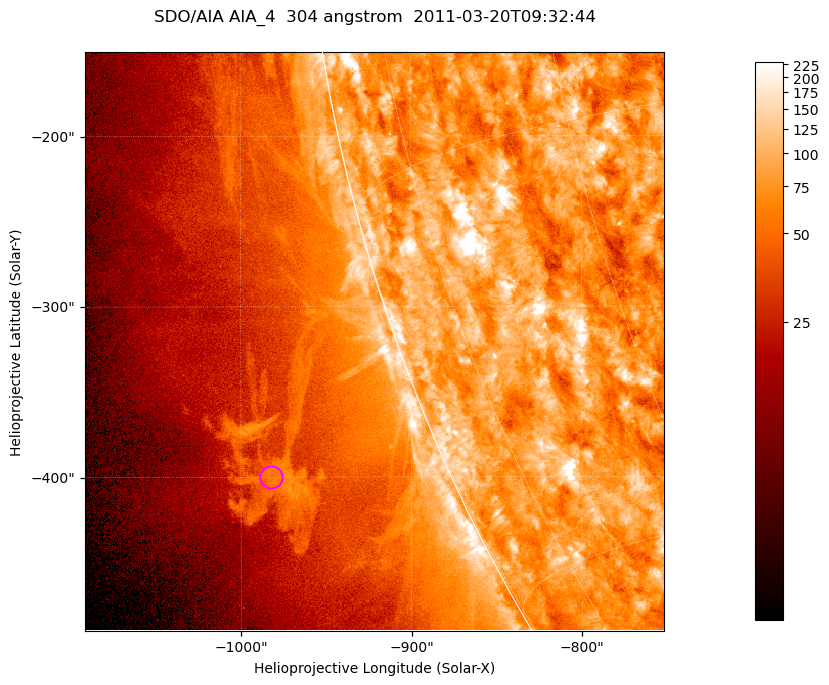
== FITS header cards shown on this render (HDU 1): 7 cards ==
TELESCOP= 'SDO/AIA '           / For AIA: SDO/AIA
INSTRUME= 'AIA_4   '           / For AIA: AIA_ATA1, AIA_ATA2, AIA_ATA3 or AIA_AT
WAVELNTH=                  304 / [angstrom] Wavelength
WAVEUNIT= 'angstrom'           / Wavelength unit: angstrom
DATE-OBS= '2011-03-20T09:32:44.123' / [ISO] Date when observation started; ISO 8
CTYPE1  = 'HPLN-TAN'           / CTYPE1; Typically HPLN
CTYPE2  = 'HPLT-TAN'           / CTYPE2; Typically HPLT

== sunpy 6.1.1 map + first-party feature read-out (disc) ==
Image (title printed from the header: SDO/AIA AIA_4  304 angstrom  2011-03-20T09:32:44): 566 x 566 px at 0.6 arcsec/px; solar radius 964 arcsec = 1605 px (partial field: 1.8% of the solar disc is inside the frame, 45% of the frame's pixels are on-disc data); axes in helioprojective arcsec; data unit not stated in the header (colour bar unlabelled)
Orientation: roll -0.132 deg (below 1 deg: not rotated)
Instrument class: DISC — disc imager (sunpy class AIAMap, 304 A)
Bright regions (active regions / flare kernels): reference = the on-disc median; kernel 5 px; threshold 5 sigma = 128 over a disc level ~79.4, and >= 1.15x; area >= 320 px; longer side >= 7 px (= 4.2 arcsec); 0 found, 0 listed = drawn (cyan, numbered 1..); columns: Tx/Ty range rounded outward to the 2 arcsec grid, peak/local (2 s.f.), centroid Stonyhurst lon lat
Off-limb structures (1.02-1.3 R_sun): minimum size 160 px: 1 found; the strongest spans PA ~110..115 deg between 1.07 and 1.13 R_sun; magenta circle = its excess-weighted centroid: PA ~110 deg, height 1.1 R_sun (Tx ~-982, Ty ~-400 arcsec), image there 2.3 x the reference